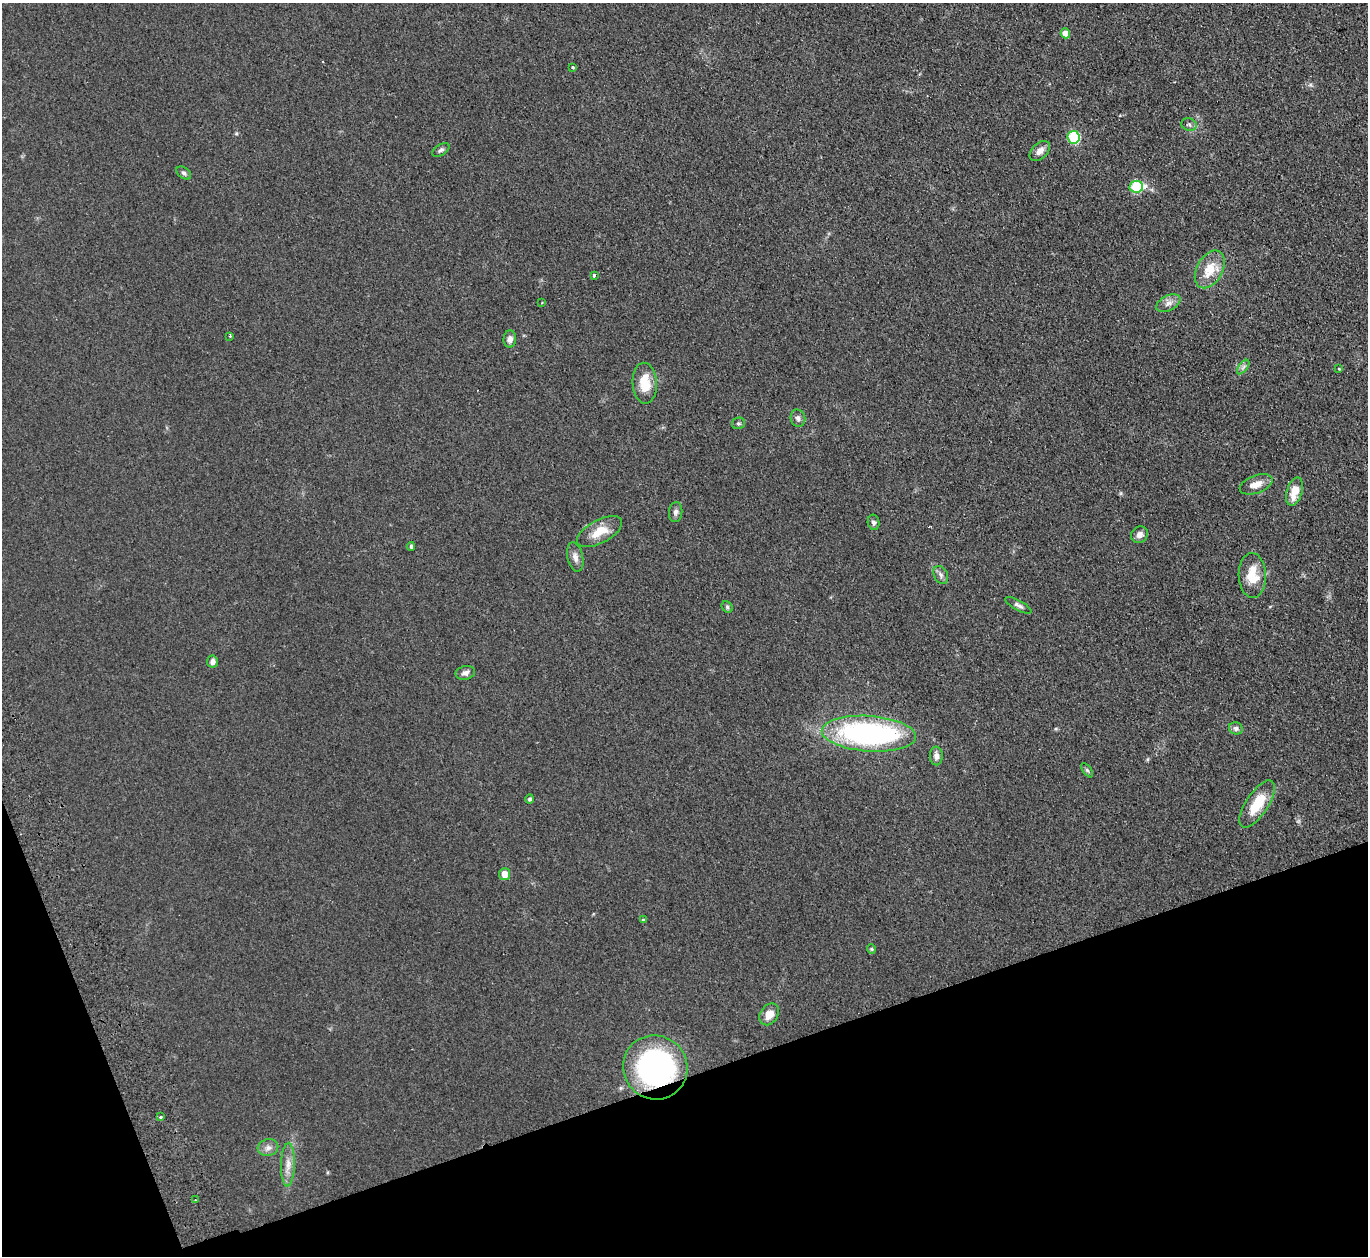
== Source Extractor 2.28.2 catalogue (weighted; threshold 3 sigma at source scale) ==
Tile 14 of 4 x 4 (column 2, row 4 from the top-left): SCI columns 1422-2787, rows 177-1430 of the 5574 x 5496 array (HDU 1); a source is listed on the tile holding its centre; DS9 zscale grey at full resolution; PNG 1370 x 1258 px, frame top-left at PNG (2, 3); each listed source drawn as its Kron ellipse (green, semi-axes under 4 px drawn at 4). Shown black and unused: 17% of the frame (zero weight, under 2 of 3 exposures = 3% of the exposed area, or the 3 px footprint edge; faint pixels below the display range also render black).
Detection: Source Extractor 2.28.2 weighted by HDU 2 'WHT'; one run over the whole footprint, this tile lists its part. Background 0.0465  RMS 0.0085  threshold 0.038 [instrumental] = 3 sigma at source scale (4.5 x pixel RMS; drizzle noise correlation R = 1.50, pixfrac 1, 0.05/0.05 arcsec/px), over >= 5 px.
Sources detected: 48; all 48 listed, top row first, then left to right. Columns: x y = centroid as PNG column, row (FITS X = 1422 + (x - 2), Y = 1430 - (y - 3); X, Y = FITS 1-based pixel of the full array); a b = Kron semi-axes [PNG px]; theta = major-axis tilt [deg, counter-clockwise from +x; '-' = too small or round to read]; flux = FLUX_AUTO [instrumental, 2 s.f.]
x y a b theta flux
1065 33 5 4 - 8.6
573 68 3 3 - 2.6
1189 125 7 6 - 2
1074 137 6 6 - 73
441 150 10 5 31 2.2
1040 151 12 7 42 5.6
184 173 8 5 -37 2.2
1136 187 7 6 - 62
1210 269 20 13 61 19
594 275 3 3 - 3.2
541 303 3 2 - 0.64
1168 303 13 7 27 5.1
230 336 3 3 - 1.1
510 339 8 6 85 3.9
1243 367 8 4 53 2.3
1339 369 4 4 - 0.69
645 383 20 12 -87 19
798 418 8 7 - 2.8
738 423 6 6 - 1.6
1256 484 17 9 20 8.9
1294 492 15 7 74 15
676 512 10 6 83 3
874 522 8 6 -79 2.3
599 532 25 11 28 16
1139 535 9 8 - 4.7
411 546 4 4 - 1.9
575 557 15 8 -77 5
941 575 9 6 -62 2.9
1252 575 22 13 -88 19
1018 605 14 5 -28 3
727 607 6 5 - 1.5
212 662 6 5 - 3.7
465 673 10 7 12 3.3
1236 728 7 6 - 2.6
869 734 47 17 -4 210
936 756 9 6 -88 4.3
1087 770 8 4 -54 1.3
530 799 4 4 - 2
1257 804 27 11 57 25
505 874 6 5 - 10
643 920 4 3 - 1.3
871 949 4 4 - 0.91
769 1014 12 8 56 8.8
655 1067 33 31 -41 210
160 1117 3 3 - 2
268 1148 10 8 15 4.4
288 1165 22 7 88 8.5
195 1200 3 2 - 1.5
Overlapping masked pixels (flux is a lower limit): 1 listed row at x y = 655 1067